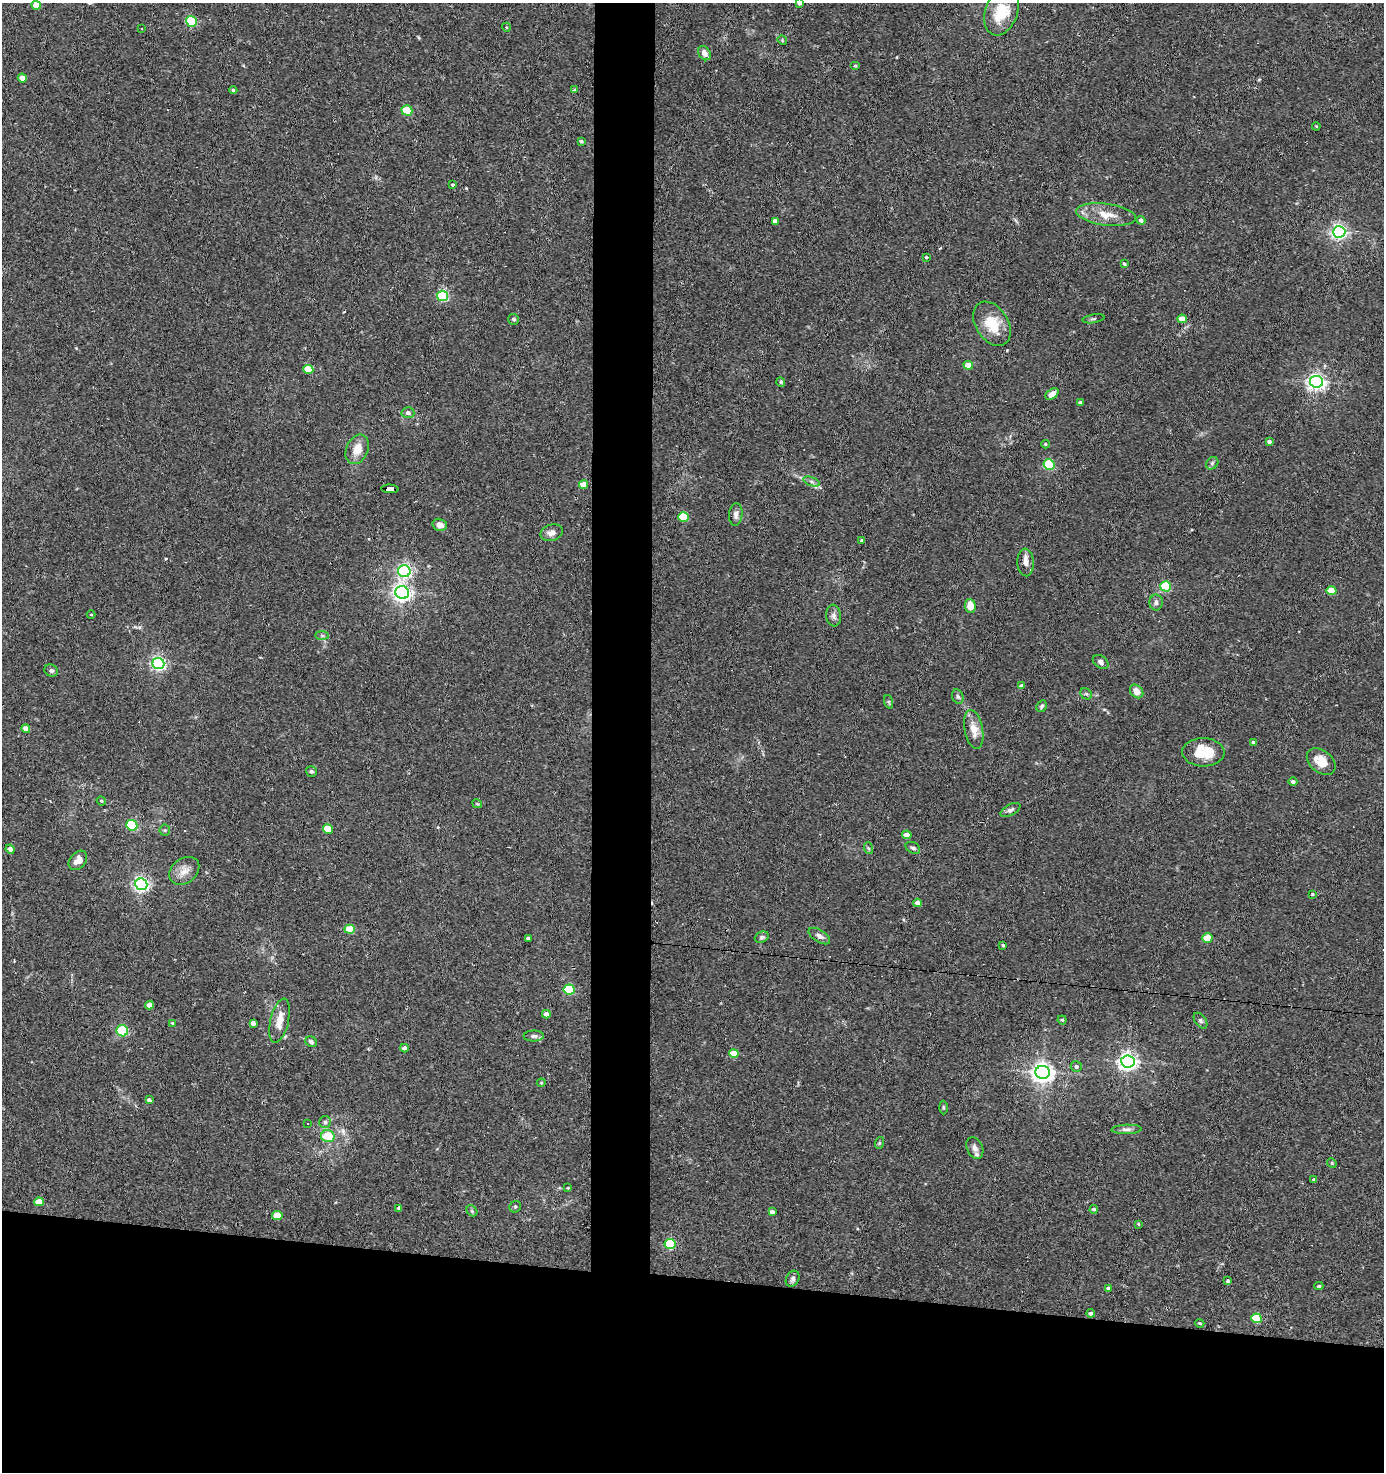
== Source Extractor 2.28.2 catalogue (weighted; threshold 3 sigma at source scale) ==
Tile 8 of 3 x 3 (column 2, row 3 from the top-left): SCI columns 1571-2952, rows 1-1470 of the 4435 x 4410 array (HDU 1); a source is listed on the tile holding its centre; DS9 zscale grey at full resolution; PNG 1386 x 1474 px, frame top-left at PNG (2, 3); each listed source drawn as its Kron ellipse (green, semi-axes under 4 px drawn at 4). Shown black and unused: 17% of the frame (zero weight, under 2 of 3 exposures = <1% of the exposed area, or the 3 px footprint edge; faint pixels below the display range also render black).
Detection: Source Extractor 2.28.2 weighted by HDU 2 'WHT'; one run over the whole footprint, this tile lists its part. Background 0.0536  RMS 0.0051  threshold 0.023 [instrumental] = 3 sigma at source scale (4.5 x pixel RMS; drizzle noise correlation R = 1.50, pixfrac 1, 0.05/0.05 arcsec/px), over >= 5 px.
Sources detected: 147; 5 cosmic-ray / hot-pixel residue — neither listed nor drawn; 4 inside a brighter listed object's ellipse — not listed separately; the other 138 listed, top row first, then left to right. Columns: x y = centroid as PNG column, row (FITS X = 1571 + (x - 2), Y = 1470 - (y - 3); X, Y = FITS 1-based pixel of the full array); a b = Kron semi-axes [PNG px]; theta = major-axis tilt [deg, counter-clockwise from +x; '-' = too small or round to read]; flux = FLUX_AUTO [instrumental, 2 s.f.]
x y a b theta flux
799 3 4 4 - 1.6
36 5 5 4 - 6.1
1001 12 24 16 70 19
191 21 5 5 - 33
506 27 4 3 - 0.45
142 28 3 2 - 0.51
782 40 5 4 - 0.52
704 53 8 5 -57 2.5
855 66 5 3 - 0.51
22 78 5 4 - 4.4
233 90 4 4 - 0.73
574 90 4 3 - 0.49
407 110 5 5 - 18
1316 126 4 3 - 0.45
581 141 4 3 - 0.69
453 185 4 4 - 0.81
1106 215 30 11 -7 9.2
1141 220 4 4 - 1.4
775 221 4 4 - 2.1
1339 232 6 5 - 150
926 257 4 3 - 0.64
1124 264 3 3 - 0.74
443 296 5 5 - 46
514 319 6 5 - 1.2
1093 319 11 3 10 0.85
1182 319 5 4 - 6.1
992 324 24 16 -57 13
968 365 5 4 - 7.5
308 370 5 4 - 14
781 382 5 4 - 0.57
1316 382 6 6 - 200
1052 394 7 5 36 4
1080 402 4 3 - 0.88
408 413 6 5 - 1.6
1269 442 4 3 - 1.3
1045 444 4 4 - 0.55
357 449 15 11 66 6.6
1212 463 7 5 46 0.98
1049 464 5 5 - 41
811 481 8 4 -19 1.2
584 485 4 4 - 6.7
390 489 9 4 -5 72
736 514 11 6 85 2.3
683 517 5 5 - 22
440 525 7 6 - 2.9
552 533 11 8 15 2.9
862 540 3 3 - 0.75
1026 562 14 8 -87 3.1
404 571 6 6 - 110
1166 586 5 5 - 40
1331 591 5 4 - 12
402 593 7 6 - 190
1156 602 8 6 -89 1.6
970 606 7 5 -85 5.8
91 615 4 3 - 0.35
834 616 11 7 -84 2.1
322 635 7 4 -1 0.89
1101 662 8 6 -37 1.8
158 663 6 5 - 110
51 671 7 6 - 1.3
1022 686 4 3 - 2
1137 691 7 6 - 4.3
1086 694 6 5 - 0.86
958 697 7 5 -73 1.1
889 702 7 4 -72 0.76
1042 706 6 5 - 0.95
26 729 4 4 - 3.9
974 729 20 9 -79 6.3
1253 742 4 3 - 1.1
1203 752 21 14 -2 14
1321 761 16 11 -38 7.2
311 771 6 5 - 0.9
1293 782 4 4 - 1.6
101 801 5 4 - 0.62
477 804 5 3 - 0.51
1010 810 11 5 29 1.5
132 825 5 5 - 42
328 829 5 4 - 12
165 830 5 5 - 0.72
907 835 5 4 - 5.7
868 848 6 4 -71 0.69
913 848 8 5 -29 1.4
10 849 5 4 - 2.2
78 860 11 7 49 4.1
184 871 16 12 38 4.8
141 884 6 5 - 140
1312 894 4 3 - 0.54
917 903 4 4 - 3.2
350 929 5 4 - 19
819 936 12 6 -32 2.2
762 937 7 5 25 1.2
528 938 4 3 - 0.87
1207 938 5 4 - 11
1003 945 4 3 - 0.66
569 989 5 5 - 29
149 1005 4 4 - 4
546 1014 4 4 - 2.9
1062 1020 4 4 - 0.68
280 1021 22 9 77 6.4
1200 1021 9 5 -55 1.1
173 1023 4 3 - 0.54
253 1023 4 4 - 2.5
122 1031 6 5 - 33
534 1036 10 5 0 1.3
311 1042 6 5 - 1.6
404 1048 4 4 - 2
734 1053 5 4 - 9.5
1128 1061 6 6 - 230
1076 1067 6 5 - 1.4
1043 1072 7 6 - 340
541 1083 4 4 - 0.47
149 1100 4 4 - 1.5
943 1107 7 3 -89 0.64
325 1122 6 6 - 1
307 1124 3 2 - 0.57
1127 1129 15 4 2 1.7
328 1136 7 6 - 12
879 1143 6 4 72 0.56
975 1148 11 7 -65 2.3
1332 1163 5 4 - 0.52
1314 1180 3 3 - 1.6
568 1188 4 3 - 0.44
39 1202 5 4 - 7.9
515 1207 6 5 - 1
399 1208 4 3 - 1.4
1094 1209 4 4 - 0.98
472 1211 6 4 -47 0.83
772 1212 4 4 - 1.6
277 1215 5 4 - 10
1138 1224 4 3 - 0.49
670 1244 5 5 - 45
793 1279 8 6 60 1.5
1228 1281 4 3 - 0.96
1319 1286 4 3 - 0.57
1108 1288 4 4 - 1.2
1091 1313 4 3 - 1.6
1257 1318 5 5 - 25
1200 1323 4 4 - 0.64
Overlapping masked pixels (flux is a lower limit): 1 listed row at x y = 390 489
Isophote crosses this tile's border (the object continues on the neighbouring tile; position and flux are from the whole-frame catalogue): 2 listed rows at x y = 799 3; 36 5